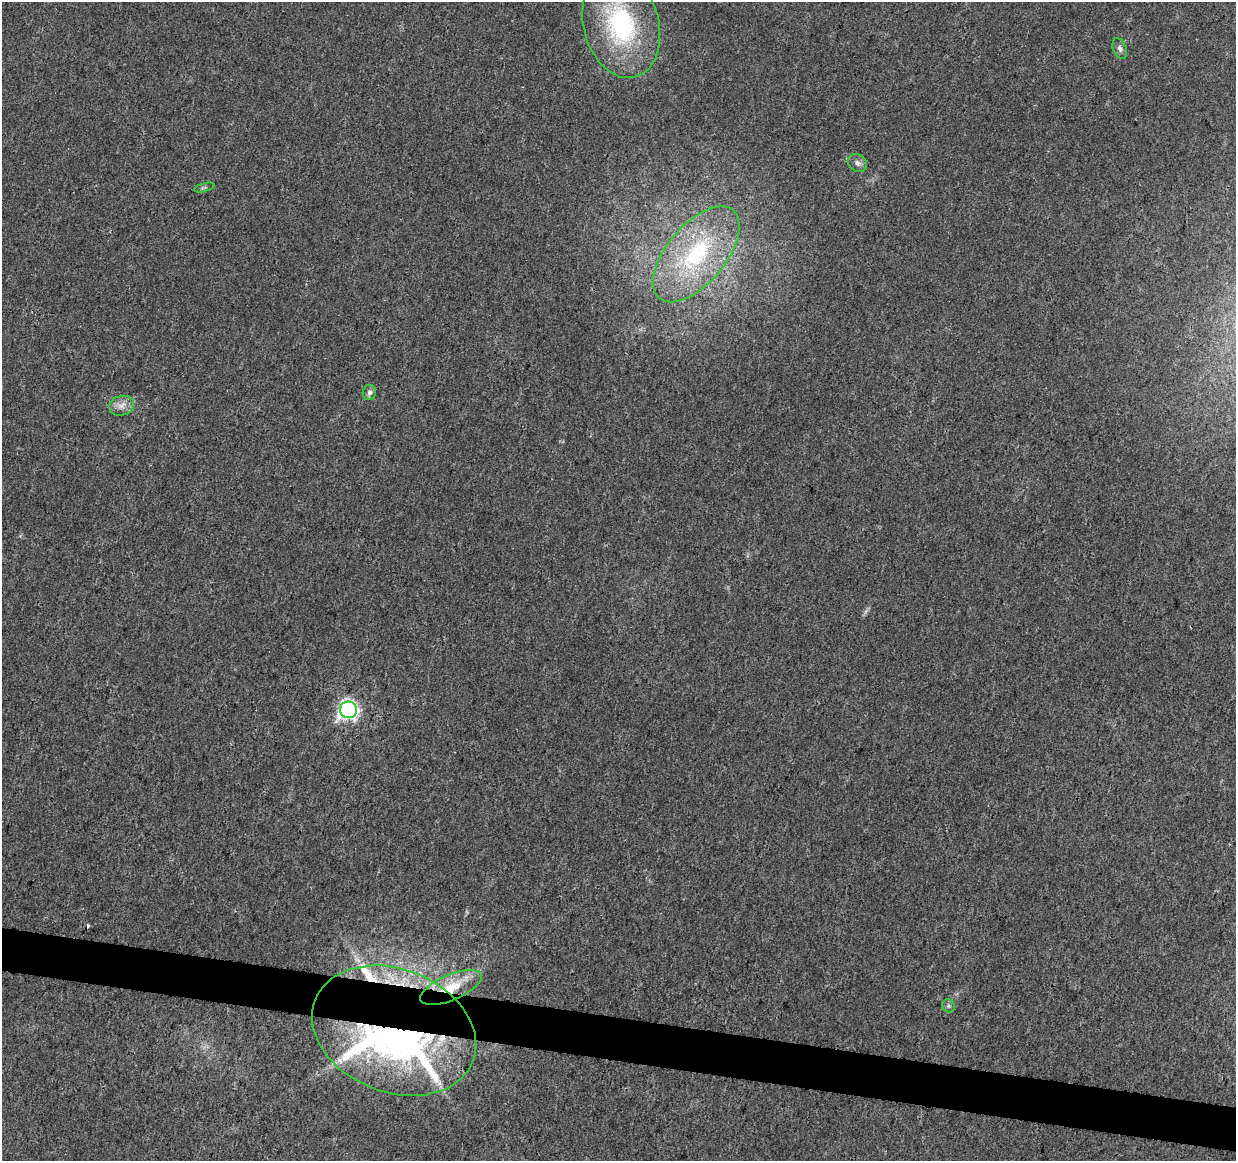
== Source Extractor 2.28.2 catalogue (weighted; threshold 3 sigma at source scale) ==
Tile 6 of 4 x 4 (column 2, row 2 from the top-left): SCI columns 1235-2468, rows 2543-3701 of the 4945 x 5146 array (HDU 1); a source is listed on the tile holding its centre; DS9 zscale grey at full resolution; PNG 1238 x 1163 px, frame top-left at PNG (2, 2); each listed source drawn as its Kron ellipse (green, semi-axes under 4 px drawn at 4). Shown black and unused: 4% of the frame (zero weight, under 3 of 4 exposures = <1% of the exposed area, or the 3 px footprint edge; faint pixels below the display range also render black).
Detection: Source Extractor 2.28.2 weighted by HDU 2 'WHT'; one run over the whole footprint, this tile lists its part. Background 0.0107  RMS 0.0025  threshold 0.0112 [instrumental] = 3 sigma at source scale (4.5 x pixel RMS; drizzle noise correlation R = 1.50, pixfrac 1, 0.0396/0.0396 arcsec/px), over >= 5 px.
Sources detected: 15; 1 inside a brighter object's white glare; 1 cosmic-ray / hot-pixel residue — neither listed nor drawn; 2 inside a brighter listed object's ellipse — not listed separately; the other 11 listed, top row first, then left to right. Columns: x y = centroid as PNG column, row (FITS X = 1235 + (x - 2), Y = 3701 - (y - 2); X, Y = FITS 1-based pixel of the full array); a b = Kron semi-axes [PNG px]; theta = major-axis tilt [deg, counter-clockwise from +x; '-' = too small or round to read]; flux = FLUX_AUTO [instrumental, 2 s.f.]
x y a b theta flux
621 25 54 37 -75 33
1120 49 11 6 -69 0.85
857 163 10 8 -42 1.1
204 188 10 3 15 0.45
696 254 57 29 50 28
369 392 7 6 - 0.74
122 406 13 10 15 2
348 710 8 8 - 93
451 987 33 13 23 8.2
948 1006 7 6 - 0.54
394 1031 84 61 -22 210
Overlapping masked pixels (flux is a lower limit): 2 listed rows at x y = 451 987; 394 1031
Isophote crosses this tile's border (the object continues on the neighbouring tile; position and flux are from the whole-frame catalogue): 2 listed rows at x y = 621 25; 394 1031